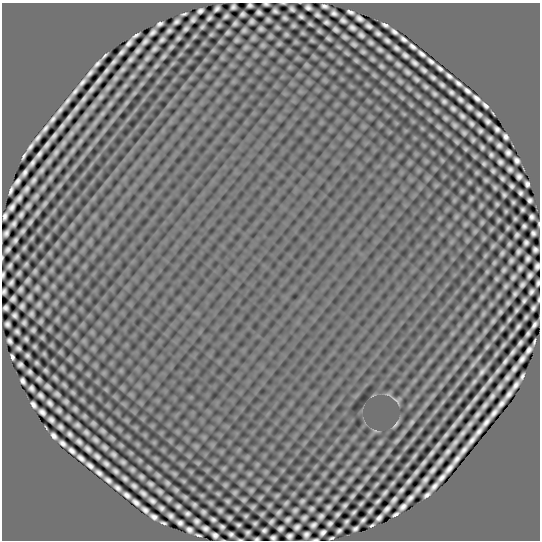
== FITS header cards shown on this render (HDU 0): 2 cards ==
NAXIS1  =                  538
NAXIS2  =                  538

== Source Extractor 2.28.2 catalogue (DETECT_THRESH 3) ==
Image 538 x 538 px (HDU 0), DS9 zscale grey, 1 PNG px = 1 image px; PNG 542 x 542 px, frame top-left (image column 1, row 538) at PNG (2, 3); no overlay
Background 0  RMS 9.3e-09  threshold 2.78e-08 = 3 sigma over >= 5 px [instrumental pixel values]
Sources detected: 451; all 451 listed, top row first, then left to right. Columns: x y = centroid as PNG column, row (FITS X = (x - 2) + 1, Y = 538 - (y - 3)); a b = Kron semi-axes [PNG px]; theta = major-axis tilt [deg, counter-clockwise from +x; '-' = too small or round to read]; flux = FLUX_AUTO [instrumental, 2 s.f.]
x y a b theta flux
266 4 5 3 - 1.0e-06
250 5 5 4 - 1.3e-06
325 6 6 4 -20 1.6e-06
233 7 5 4 - 1.3e-06
308 7 5 4 - 1.7e-06
217 9 6 4 45 1.6e-06
292 9 5 3 - 1.3e-06
200 11 6 4 30 1.6e-06
275 11 4 4 - 1.3e-06
259 12 5 4 - 1.3e-06
350 12 7 3 -24 1.7e-06
334 13 5 4 - 1.7e-06
184 14 5 2 - 9.2e-07
242 14 5 4 - 1.3e-06
317 15 5 4 - 1.4e-06
226 16 5 3 - 1.2e-06
301 16 5 3 - 1.3e-06
209 18 5 3 - 1.3e-06
285 18 4 3 - 1.0e-06
359 18 7 4 -30 1.9e-06
193 20 5 4 - 1.4e-06
268 20 4 3 - 9.9e-07
343 20 6 4 -31 1.6e-06
176 21 6 4 40 1.5e-06
252 21 4 4 - 1.3e-06
326 22 5 4 - 1.4e-06
235 23 5 3 - 1.1e-06
160 24 6 3 32 1.6e-06
310 24 4 3 - 1.0e-06
219 25 5 3 - 1.0e-06
293 25 3 3 - 8.1e-07
385 25 6 3 -26 1.5e-06
369 26 6 4 -28 1.7e-06
202 27 4 3 - 8.5e-07
277 27 5 4 - 9.4e-07
352 27 6 4 -32 1.8e-06
186 29 4 3 - 1.1e-06
261 29 4 3 - 1.1e-06
336 29 5 3 - 1.3e-06
244 30 6 6 - 9.3e-07
169 31 5 3 - 1.2e-06
319 31 5 5 - 7.9e-07
152 32 6 3 44 1.7e-06
227 32 4 3 - 9.0e-07
394 32 6 3 -39 1.7e-06
303 33 6 4 -71 6.2e-07
378 33 5 4 - 1.5e-06
286 34 6 5 - 7.4e-07
136 35 7 3 30 1.4e-06
361 35 5 4 - 1.5e-06
345 37 5 3 - 1.2e-06
178 38 4 3 - 1.0e-06
328 38 5 3 - 9.7e-07
404 39 7 3 -36 1.7e-06
162 40 5 3 - 1.3e-06
236 40 7 5 21 8.4e-07
387 40 5 3 - 1.4e-06
145 41 6 3 51 1.6e-06
371 42 4 3 - 1.1e-06
129 43 8 3 53 2.0e-06
279 44 7 4 19 7.6e-07
354 44 5 3 - 9.9e-07
413 46 7 3 -41 1.8e-06
171 47 8 5 41 9.8e-07
396 48 5 4 - 1.5e-06
154 49 6 4 38 1.4e-06
138 50 6 3 49 1.5e-06
380 50 4 3 - 1.1e-06
121 52 7 3 48 1.7e-06
363 52 6 5 - 7.8e-07
422 54 7 3 -37 1.9e-06
405 55 6 4 -36 1.5e-06
104 56 9 3 45 1.1e-06
163 57 10 4 45 1.4e-06
389 57 5 3 - 1.1e-06
147 58 7 5 45 1.1e-06
130 59 6 3 48 1.4e-06
356 61 7 4 -1 7.1e-07
431 61 7 3 -36 1.7e-06
113 62 9 4 47 1.8e-06
414 63 6 4 -42 1.7e-06
97 64 7 3 47 1.8e-06
398 64 5 3 - 1.1e-06
381 66 5 4 - 9.8e-07
140 67 7 5 45 8.9e-07
440 68 6 3 -38 1.6e-06
122 69 8 5 45 1.2e-06
424 70 6 3 -36 1.4e-06
106 71 6 3 51 1.4e-06
407 72 6 4 -44 1.3e-06
90 73 8 3 49 1.9e-06
132 76 7 5 30 8.6e-07
449 76 7 3 -40 1.6e-06
433 78 5 3 - 1.2e-06
416 79 5 3 - 1.1e-06
99 80 7 3 53 1.7e-06
82 82 10 3 48 2.1e-06
458 83 6 3 -37 1.7e-06
442 85 5 3 - 1.2e-06
426 87 6 4 -44 1.1e-06
91 89 11 4 52 1.9e-06
75 91 11 4 53 2.1e-06
467 91 7 3 -39 1.8e-06
451 92 5 3 - 1.3e-06
434 94 5 3 - 1.0e-06
101 97 8 5 41 9.4e-07
477 98 7 4 -41 2.0e-06
83 99 12 4 52 1.7e-06
460 99 5 3 - 1.3e-06
67 101 13 4 51 2.3e-06
444 101 4 3 - 1.1e-06
485 105 6 3 -45 1.5e-06
469 107 5 4 - 1.5e-06
76 108 11 4 50 1.8e-06
453 109 5 3 - 1.2e-06
60 110 12 4 50 2.1e-06
479 114 5 4 - 1.4e-06
462 116 5 3 - 1.4e-06
69 117 9 3 56 1.9e-06
445 118 6 4 -21 8.3e-07
53 119 10 4 49 2.0e-06
487 121 5 4 - 1.5e-06
472 124 4 3 - 1.1e-06
455 125 7 5 -45 8.0e-07
61 126 11 4 52 1.7e-06
45 128 10 4 52 2.2e-06
497 129 5 4 - 1.6e-06
480 131 4 4 - 1.2e-06
71 133 8 5 45 1.4e-06
464 133 6 5 - 8.5e-07
54 136 7 3 48 1.5e-06
505 136 6 4 -54 1.8e-06
38 137 10 4 51 1.9e-06
490 138 4 4 - 1.1e-06
473 140 5 4 - 8.0e-07
47 145 7 3 51 1.6e-06
499 145 5 4 - 1.5e-06
30 147 9 3 54 1.9e-06
482 147 4 3 - 9.4e-07
466 149 5 5 - 6.7e-07
56 152 9 5 61 1.4e-06
508 153 5 5 - 1.8e-06
39 154 7 3 52 1.9e-06
491 155 4 3 - 1.1e-06
24 156 7 2 61 1.3e-06
517 160 6 4 -51 1.9e-06
500 162 5 4 - 1.5e-06
32 163 7 3 57 1.8e-06
484 164 4 3 - 8.2e-07
510 169 5 4 - 1.5e-06
41 170 11 5 53 1.5e-06
493 171 4 3 - 9.0e-07
25 172 7 3 57 1.9e-06
519 176 5 4 - 1.7e-06
50 178 8 5 46 1.2e-06
502 179 4 3 - 1.1e-06
33 180 6 3 58 1.5e-06
486 180 6 5 - 7.8e-07
17 182 8 4 53 2.3e-06
527 184 5 4 - 1.6e-06
511 186 4 3 - 1.2e-06
43 187 9 4 54 1.4e-06
495 187 7 5 -69 7.9e-07
26 189 6 4 55 1.7e-06
11 190 8 3 69 1.8e-06
520 193 4 4 - 1.2e-06
504 195 4 3 - 1.0e-06
36 196 10 5 52 1.5e-06
19 198 7 4 53 2.1e-06
471 198 7 4 71 8.2e-07
530 200 5 4 - 1.4e-06
513 202 3 3 - 7.7e-07
497 204 5 5 - 8.0e-07
28 206 6 3 55 1.4e-06
12 207 7 4 56 2.3e-06
522 209 4 3 - 1.0e-06
506 211 5 5 - 6.7e-07
37 213 10 5 58 1.4e-06
490 213 6 5 - 7.9e-07
21 214 6 3 58 1.6e-06
5 216 6 4 69 1.9e-06
532 217 5 4 - 1.5e-06
515 219 4 3 - 8.2e-07
499 220 6 4 89 6.3e-07
30 222 5 3 - 1.2e-06
13 224 5 4 - 1.6e-06
539 224 4 2 - 5.9e-07
524 226 4 4 - 1.2e-06
508 227 4 3 - 7.7e-07
22 231 6 4 52 1.4e-06
6 233 6 4 58 1.9e-06
533 233 5 4 - 1.4e-06
517 235 4 4 - 1.2e-06
500 237 7 4 71 7.8e-07
32 238 7 4 71 6.6e-07
15 240 6 3 58 1.4e-06
526 242 5 4 - 1.4e-06
509 244 4 3 - 9.1e-07
24 248 6 4 63 9.2e-07
8 249 6 4 50 1.5e-06
535 250 5 5 - 1.5e-06
518 251 5 3 - 1.3e-06
502 253 5 3 - 1.1e-06
17 257 5 3 - 1.2e-06
528 258 5 4 - 1.6e-06
511 260 4 3 - 1.1e-06
26 264 5 5 - 8.8e-07
9 266 6 3 62 1.4e-06
537 266 6 4 74 1.6e-06
520 268 5 4 - 1.4e-06
504 270 7 4 42 1.0e-06
35 271 6 5 - 8.1e-07
19 273 5 3 - 1.1e-06
3 274 5 3 - 1.0e-06
530 275 6 4 62 1.7e-06
513 277 5 4 - 1.3e-06
496 279 6 5 - 8.5e-07
27 280 5 3 - 1.0e-06
11 282 6 4 56 1.5e-06
538 283 5 3 - 1.2e-06
522 284 6 3 59 1.5e-06
506 286 7 5 49 1.1e-06
37 288 5 5 - 1.1e-06
20 289 5 4 - 1.3e-06
4 291 5 4 - 1.3e-06
531 292 5 3 - 1.4e-06
515 294 4 4 - 1.1e-06
499 295 7 4 71 9.4e-07
29 297 4 3 - 1.0e-06
13 299 5 4 - 1.5e-06
538 300 4 2 - 6.9e-07
524 301 5 3 - 1.2e-06
508 303 6 5 - 8.6e-07
39 304 7 5 47 9.2e-07
22 306 5 4 - 1.4e-06
5 308 5 5 - 1.5e-06
533 308 5 4 - 1.3e-06
516 310 8 4 53 1.2e-06
500 312 6 4 74 1.0e-06
31 314 4 4 - 1.1e-06
14 315 5 4 - 1.5e-06
526 317 4 3 - 9.0e-07
509 319 7 3 58 1.1e-06
493 321 8 5 54 1.0e-06
24 322 4 3 - 1.1e-06
7 324 5 4 - 1.6e-06
534 325 7 3 58 1.7e-06
518 326 6 3 55 1.5e-06
502 328 10 4 51 1.3e-06
33 330 4 3 - 1.0e-06
17 331 5 4 - 1.3e-06
528 333 6 3 63 1.3e-06
511 335 8 4 52 1.1e-06
42 337 5 5 - 6.6e-07
495 337 8 4 45 1.0e-06
26 339 4 3 - 1.1e-06
9 341 5 4 - 1.6e-06
534 342 5 2 - 9.2e-07
520 343 6 3 53 1.4e-06
503 345 11 4 50 1.5e-06
487 347 8 5 62 1.0e-06
18 348 5 4 - 1.3e-06
529 350 7 4 56 2.2e-06
512 352 8 3 53 1.7e-06
27 356 4 3 - 1.1e-06
12 357 5 3 - 1.4e-06
479 357 9 4 55 1.3e-06
522 359 8 4 54 2.4e-06
505 361 7 3 57 1.6e-06
36 363 4 3 - 7.6e-07
20 364 5 4 - 1.4e-06
514 368 6 3 51 1.8e-06
45 370 4 3 - 8.3e-07
498 371 10 4 53 1.4e-06
29 372 5 4 - 1.2e-06
482 372 11 5 55 2.0e-06
522 376 6 3 68 1.4e-06
55 377 5 3 - 9.2e-07
507 378 6 3 53 1.6e-06
38 379 4 4 - 1.2e-06
490 380 11 4 52 1.7e-06
23 381 6 4 -66 1.6e-06
474 381 10 5 47 1.5e-06
515 385 9 3 55 2.6e-06
47 386 5 3 - 1.2e-06
500 387 5 3 - 1.5e-06
31 388 5 4 - 1.6e-06
483 389 12 4 54 1.8e-06
57 394 5 3 - 1.1e-06
509 394 9 4 53 2.4e-06
40 395 6 4 -45 1.6e-06
492 396 9 4 54 1.9e-06
475 398 12 4 50 1.8e-06
459 400 9 4 54 1.1e-06
66 401 6 4 -49 1.1e-06
50 403 6 4 -45 1.5e-06
501 403 10 4 50 2.6e-06
33 405 7 4 -56 1.9e-06
485 405 7 3 51 1.7e-06
468 407 12 4 51 1.7e-06
75 409 5 4 - 9.7e-07
59 410 4 3 - 1.2e-06
42 412 7 4 -40 2.0e-06
494 413 9 3 52 2.4e-06
477 415 7 3 52 1.6e-06
460 417 16 5 50 2.5e-06
68 418 4 3 - 9.5e-07
51 420 5 4 - 1.7e-06
412 422 7 5 46 9.1e-07
486 422 11 4 51 2.7e-06
396 424 12 3 56 1.2e-06
470 424 11 5 45 1.5e-06
77 425 4 3 - 1.1e-06
60 427 5 4 - 1.4e-06
479 431 10 3 51 2.4e-06
86 432 4 3 - 1.1e-06
462 433 12 5 47 1.8e-06
69 434 5 4 - 1.4e-06
446 435 10 5 53 1.3e-06
54 436 6 4 -51 2.0e-06
95 439 4 3 - 1.1e-06
397 440 7 4 19 8.3e-07
472 440 10 3 50 2.5e-06
79 442 6 4 -43 1.5e-06
455 442 11 5 47 1.8e-06
63 443 6 4 -44 1.9e-06
438 445 11 5 48 1.6e-06
105 447 6 4 -40 1.3e-06
87 449 6 4 -44 1.7e-06
72 450 6 4 -42 1.8e-06
463 450 10 3 51 2.5e-06
448 451 7 3 48 1.9e-06
431 453 11 4 52 1.8e-06
114 454 4 3 - 1.1e-06
97 456 6 4 -44 1.6e-06
414 456 12 4 50 1.5e-06
398 457 7 4 37 7.8e-07
81 458 8 4 -40 2.1e-06
456 459 10 3 52 2.4e-06
440 461 8 4 53 1.8e-06
123 462 6 4 -10 1.1e-06
423 463 8 3 49 1.5e-06
106 464 5 4 - 1.5e-06
90 465 7 4 -36 2.0e-06
449 468 10 4 46 2.6e-06
132 469 4 3 - 8.9e-07
374 469 7 4 19 7.6e-07
433 470 7 3 49 1.7e-06
115 471 5 3 - 1.4e-06
416 472 7 4 52 1.4e-06
99 473 7 4 -39 2.0e-06
400 474 10 3 50 1.4e-06
158 475 7 5 -45 8.1e-07
141 477 4 3 - 1.2e-06
442 477 10 3 46 2.5e-06
125 478 6 3 -31 1.4e-06
108 480 7 4 -36 1.8e-06
425 480 6 4 48 1.6e-06
409 481 9 4 45 1.5e-06
167 483 6 5 - 9.8e-07
150 484 5 4 - 1.3e-06
134 486 5 4 - 1.5e-06
434 486 9 3 49 2.4e-06
359 487 7 4 45 1.1e-06
117 488 6 4 -39 1.8e-06
342 489 8 4 31 8.6e-07
418 489 7 3 52 1.7e-06
176 490 7 5 -45 7.9e-07
401 490 5 3 - 1.3e-06
160 492 4 3 - 1.1e-06
143 493 7 3 -39 1.7e-06
385 493 9 4 52 1.5e-06
218 494 7 4 -19 7.4e-07
368 494 6 3 52 9.9e-07
127 495 7 4 -40 2.0e-06
427 495 7 3 38 1.8e-06
352 496 6 4 52 1.0e-06
185 497 5 5 - 7.9e-07
410 498 7 4 45 2.1e-06
169 499 4 4 - 1.2e-06
319 499 7 4 44 8.7e-07
394 499 6 3 56 1.5e-06
244 500 6 4 20 8.3e-07
152 501 6 4 -33 1.8e-06
227 501 6 5 - 8.0e-07
302 501 6 4 17 1.0e-06
378 501 6 2 39 1.1e-06
136 502 8 4 -39 2.3e-06
286 503 7 4 45 8.7e-07
194 504 4 4 - 1.0e-06
361 504 4 3 - 8.2e-07
345 505 4 3 - 1.1e-06
178 506 4 4 - 1.3e-06
253 507 6 5 - 7.7e-07
328 507 4 3 - 1.0e-06
403 507 7 4 42 2.2e-06
161 508 5 4 - 1.6e-06
237 509 5 4 - 8.9e-07
312 509 4 3 - 1.0e-06
387 509 7 4 46 1.9e-06
145 510 7 4 -40 1.9e-06
220 510 4 4 - 1.0e-06
295 510 4 3 - 1.1e-06
370 511 5 3 - 1.2e-06
203 512 4 3 - 1.1e-06
278 512 6 3 45 1.1e-06
353 512 5 2 - 9.5e-07
187 513 5 4 - 1.4e-06
262 514 6 5 - 7.2e-07
337 514 4 3 - 1.0e-06
396 514 6 3 33 1.4e-06
171 516 5 4 - 1.7e-06
246 516 5 4 - 8.8e-07
321 516 5 4 - 1.4e-06
154 517 7 4 -26 2.1e-06
229 518 4 3 - 1.1e-06
304 518 5 3 - 1.3e-06
379 518 6 4 43 1.8e-06
213 519 5 3 - 1.3e-06
288 520 5 4 - 1.4e-06
363 520 5 3 - 1.3e-06
196 521 5 4 - 1.6e-06
346 521 4 3 - 1.1e-06
271 522 4 4 - 1.2e-06
164 523 5 2 - 1.0e-06
180 523 5 4 - 1.9e-06
255 523 4 3 - 9.4e-07
330 523 5 4 - 1.4e-06
238 525 4 3 - 1.1e-06
313 525 6 4 31 1.7e-06
372 525 5 2 - 8.3e-07
222 527 5 4 - 1.3e-06
297 527 5 4 - 1.8e-06
205 528 6 5 - 1.8e-06
280 529 5 4 - 1.5e-06
355 529 5 4 - 1.4e-06
189 530 6 5 - 2.0e-06
264 530 4 3 - 1.3e-06
339 531 5 3 - 1.3e-06
247 532 4 3 - 1.1e-06
323 532 6 4 44 1.7e-06
231 534 5 4 - 1.5e-06
306 534 5 5 - 1.8e-06
198 535 5 2 - 1.0e-06
215 535 6 5 - 1.8e-06
289 536 5 5 - 1.8e-06
273 538 5 4 - 1.5e-06
331 538 5 2 - 8.7e-07
257 539 5 3 - 9.8e-07
240 540 4 2 - 6.3e-07
316 540 5 2 - 7.5e-07
At the frame edge (FLAGS 8, measured only in part): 14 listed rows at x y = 266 4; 250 5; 292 9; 539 224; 8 249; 537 266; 3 274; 538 283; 4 291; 538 300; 273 538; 257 539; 240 540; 316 540